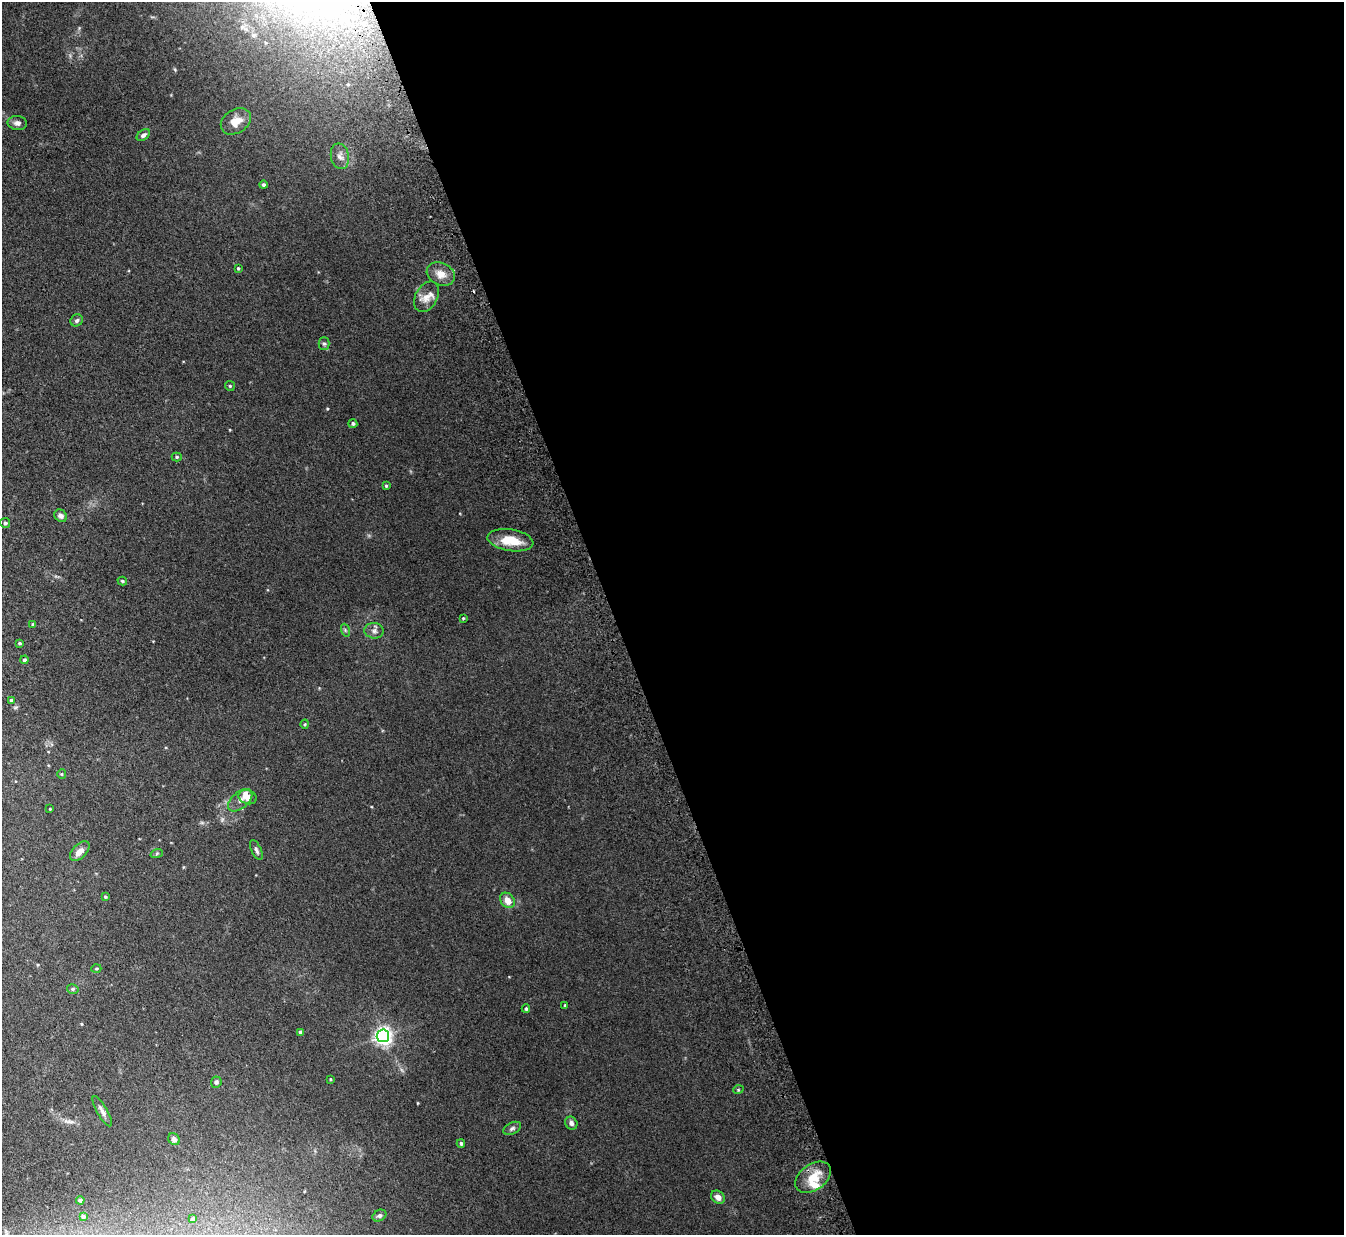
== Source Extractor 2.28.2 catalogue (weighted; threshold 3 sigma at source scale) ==
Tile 8 of 4 x 4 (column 4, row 2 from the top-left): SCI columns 4101-5442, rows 2636-3868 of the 5515 x 5398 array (HDU 1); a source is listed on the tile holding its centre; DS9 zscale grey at full resolution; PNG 1346 x 1237 px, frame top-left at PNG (2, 2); each listed source drawn as its Kron ellipse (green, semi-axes under 4 px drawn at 4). Shown black and unused: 54% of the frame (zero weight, under 3 of 5 exposures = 4% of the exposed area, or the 3 px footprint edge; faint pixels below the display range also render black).
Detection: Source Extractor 2.28.2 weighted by HDU 2 'WHT'; one run over the whole footprint, this tile lists its part. Background 0.0415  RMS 0.0047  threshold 0.0211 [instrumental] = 3 sigma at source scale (4.5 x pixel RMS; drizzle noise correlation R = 1.50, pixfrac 1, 0.05/0.05 arcsec/px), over >= 5 px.
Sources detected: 58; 1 cosmic-ray / hot-pixel residue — neither listed nor drawn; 2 inside a brighter listed object's ellipse — not listed separately; the other 55 listed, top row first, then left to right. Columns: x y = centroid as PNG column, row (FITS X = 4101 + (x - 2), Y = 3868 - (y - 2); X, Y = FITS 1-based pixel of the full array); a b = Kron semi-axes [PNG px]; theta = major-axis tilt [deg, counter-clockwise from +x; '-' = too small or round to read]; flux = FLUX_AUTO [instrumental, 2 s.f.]
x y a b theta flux
236 121 16 11 32 6.2
17 123 9 7 -6 1.7
143 135 7 5 36 1.2
340 156 13 9 -77 2.5
263 185 4 4 - 0.86
238 268 4 3 - 0.52
441 274 15 11 -26 4.6
426 297 16 11 61 4.7
77 320 6 5 - 0.93
324 344 6 5 - 0.82
230 386 5 5 - 0.63
353 423 4 4 - 0.85
177 457 5 4 - 0.61
386 486 4 3 - 0.57
61 516 7 5 -40 1.6
5 523 5 5 - 0.93
510 540 23 10 -9 10
122 581 5 4 - 0.66
463 618 3 3 - 0.42
33 624 3 3 - 0.39
345 630 6 4 -72 0.7
374 631 10 7 -5 1.8
20 643 4 3 - 0.57
24 660 4 4 - 0.87
11 700 4 4 - 0.75
305 724 4 4 - 0.51
62 774 5 4 - 0.49
248 797 9 7 -18 3.3
240 800 14 8 41 2.8
50 809 3 3 - 0.33
256 850 10 5 -65 1.2
80 851 12 7 46 3.4
157 853 6 4 20 0.59
105 897 4 3 - 0.49
507 900 8 6 -51 4.5
96 969 5 4 - 0.59
73 989 6 4 -14 0.83
565 1005 4 3 - 0.43
526 1009 4 3 - 0.67
300 1032 3 3 - 0.87
383 1036 6 6 - 180
330 1079 3 3 - 0.42
216 1082 6 5 - 1.1
738 1090 5 3 - 0.45
102 1111 17 5 -61 2
571 1123 7 6 - 1.6
512 1128 9 5 26 1.2
174 1139 6 5 - 1.5
461 1143 4 4 - 0.85
813 1177 20 13 36 9.3
718 1197 7 6 - 2.8
80 1200 4 4 - 0.93
379 1216 7 5 30 1
83 1217 4 4 - 1
193 1219 3 3 - 0.87